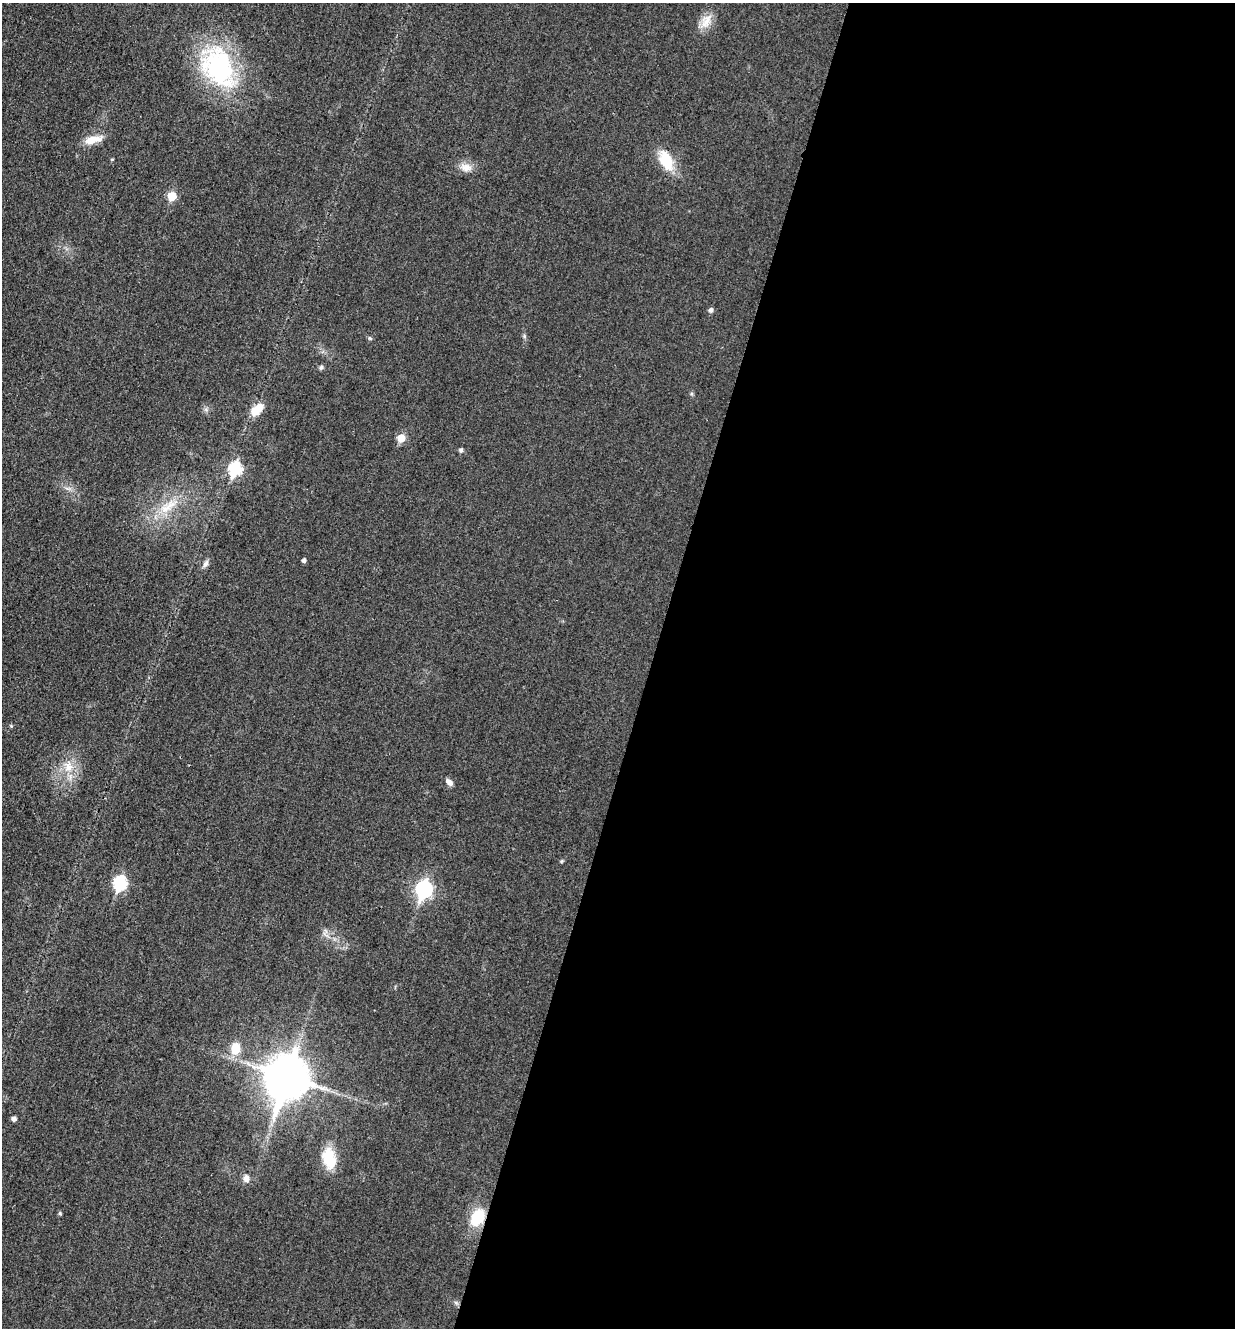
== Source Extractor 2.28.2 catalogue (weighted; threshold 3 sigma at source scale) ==
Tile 12 of 4 x 4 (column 4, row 3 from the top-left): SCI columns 3976-5208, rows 1350-2675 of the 5358 x 5347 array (HDU 1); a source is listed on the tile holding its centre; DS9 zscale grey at full resolution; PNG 1237 x 1330 px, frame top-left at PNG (2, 3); no overlay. Shown black and unused: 47% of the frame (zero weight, under 3 of 4 exposures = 2% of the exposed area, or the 3 px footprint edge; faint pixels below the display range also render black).
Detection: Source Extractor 2.28.2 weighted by HDU 2 'WHT'; one run over the whole footprint, this tile lists its part. Background 0.0415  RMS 0.0062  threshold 0.0281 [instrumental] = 3 sigma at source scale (4.5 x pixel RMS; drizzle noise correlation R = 1.50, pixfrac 1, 0.05/0.05 arcsec/px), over >= 5 px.
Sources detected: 29; all 29 listed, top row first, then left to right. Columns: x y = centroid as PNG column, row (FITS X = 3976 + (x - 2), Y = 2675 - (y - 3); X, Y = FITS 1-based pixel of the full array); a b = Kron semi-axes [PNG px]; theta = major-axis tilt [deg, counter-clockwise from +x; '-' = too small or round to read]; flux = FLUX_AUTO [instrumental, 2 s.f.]
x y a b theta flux
706 21 21 12 63 8.1
218 67 56 37 -62 85
93 140 25 9 13 8.1
666 161 24 14 -66 19
466 167 17 11 -9 5.8
172 196 5 5 - 18
711 310 6 5 - 2
370 338 6 5 - 0.95
321 367 7 5 68 1.1
257 409 18 10 44 9.2
401 438 6 6 - 9.5
461 450 5 5 - 1.7
235 469 7 6 - 65
168 507 33 11 35 16
304 561 4 4 - 1.7
206 564 11 6 61 2.2
11 726 5 4 - 0.76
68 767 15 14 - 10
449 782 9 6 -46 3
120 883 7 6 - 74
424 889 9 7 72 150
235 1049 11 9 88 13
288 1077 15 13 69 2100
14 1119 4 4 - 2.3
329 1158 25 15 -76 17
246 1178 10 8 -69 3.3
60 1213 5 4 - 0.9
477 1217 23 15 60 19
456 1303 7 4 -19 1.1
Overlapping masked pixels (flux is a lower limit): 1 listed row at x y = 477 1217